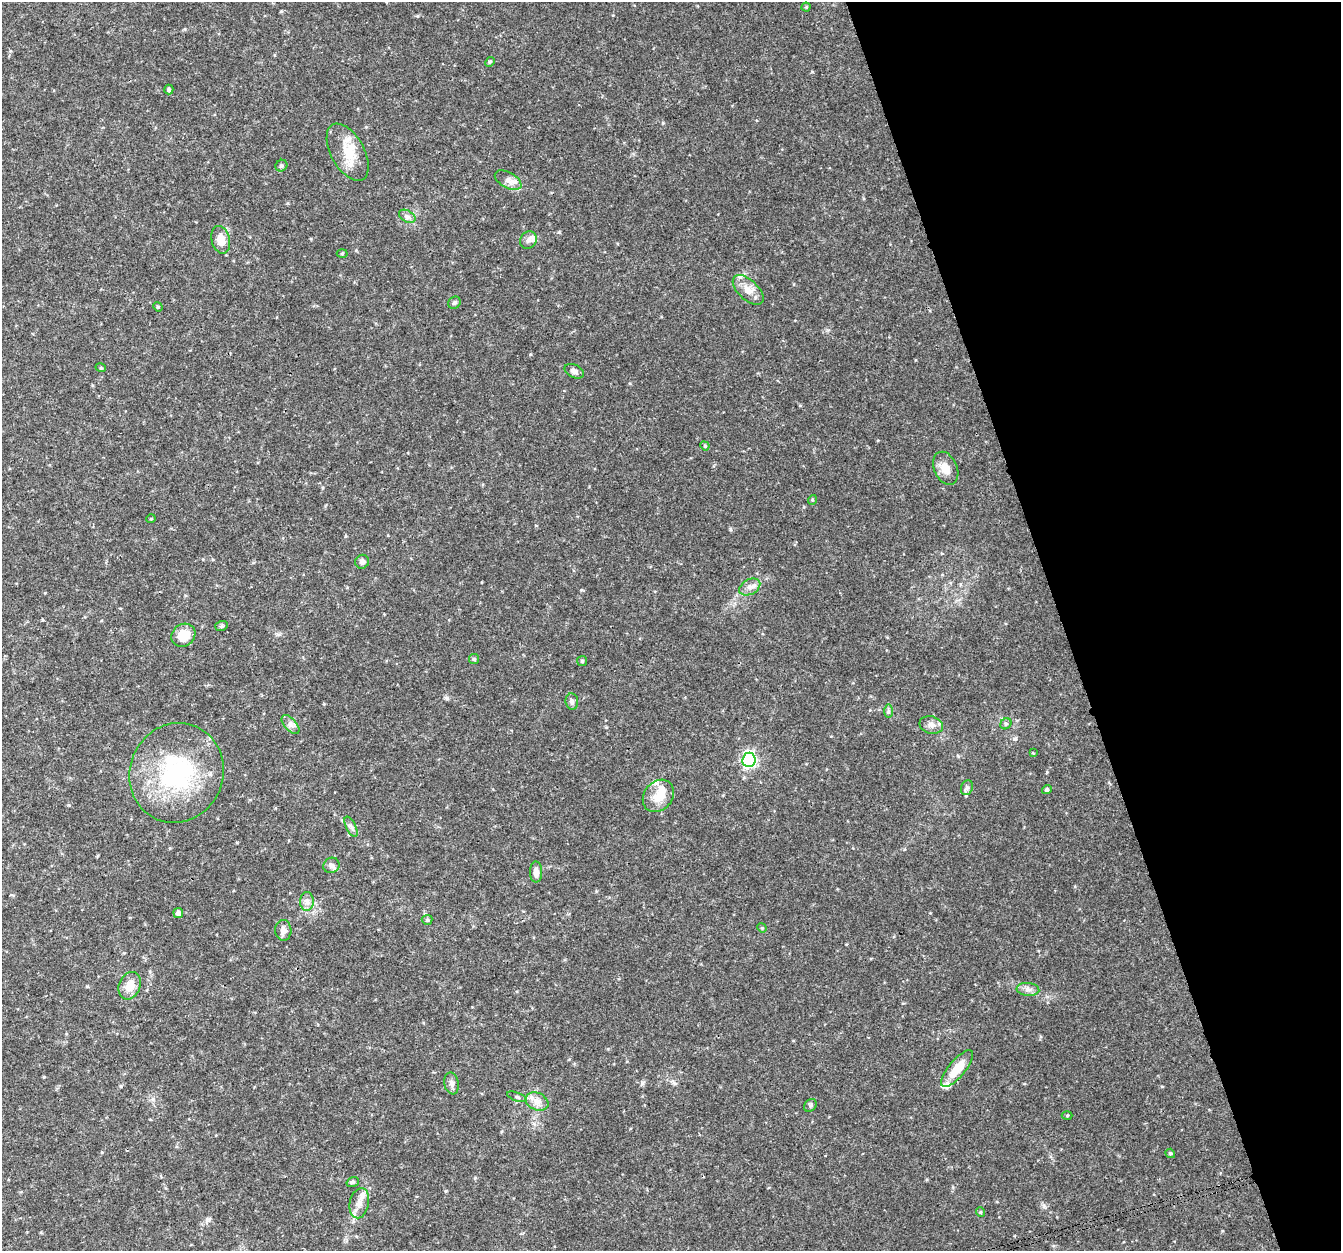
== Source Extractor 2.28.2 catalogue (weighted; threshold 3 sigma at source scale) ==
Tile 12 of 4 x 4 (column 4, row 3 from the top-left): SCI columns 4022-5360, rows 1368-2616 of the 5362 x 5182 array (HDU 1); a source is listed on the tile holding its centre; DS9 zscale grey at full resolution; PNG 1343 x 1253 px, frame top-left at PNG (2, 2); each listed source drawn as its Kron ellipse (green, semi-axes under 4 px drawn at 4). Shown black and unused: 21% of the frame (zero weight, under 3 of 4 exposures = <1% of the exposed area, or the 3 px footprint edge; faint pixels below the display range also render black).
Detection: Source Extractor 2.28.2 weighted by HDU 2 'WHT'; one run over the whole footprint, this tile lists its part. Background 0.0306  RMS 0.0034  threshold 0.0155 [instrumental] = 3 sigma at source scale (4.5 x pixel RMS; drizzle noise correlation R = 1.50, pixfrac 1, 0.0396/0.0396 arcsec/px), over >= 5 px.
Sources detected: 60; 4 inside a brighter listed object's ellipse — not listed separately; the other 56 listed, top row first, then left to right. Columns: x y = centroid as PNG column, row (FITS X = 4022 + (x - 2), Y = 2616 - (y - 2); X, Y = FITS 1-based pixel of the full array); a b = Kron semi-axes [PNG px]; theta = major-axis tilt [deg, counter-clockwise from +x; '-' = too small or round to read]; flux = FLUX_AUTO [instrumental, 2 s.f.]
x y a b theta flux
806 7 4 4 - 0.33
490 62 5 4 - 0.48
169 89 5 4 - 0.65
348 152 31 16 -61 9
281 166 6 5 - 0.72
508 180 14 8 -29 2.2
407 216 9 5 -29 1.1
221 240 14 9 -75 4.1
528 240 9 8 - 1.4
342 253 5 3 - 0.33
748 290 19 10 -43 3.6
454 303 6 5 - 0.64
158 307 5 4 - 0.37
101 368 5 3 - 0.34
574 371 10 6 -27 1.4
705 446 5 3 - 0.39
946 468 17 11 -66 3.7
812 500 5 3 - 0.34
151 519 5 3 - 0.27
362 562 7 6 - 1.2
750 587 11 7 29 1.9
221 626 6 5 - 0.65
183 635 12 11 - 6.2
474 659 5 5 - 0.53
582 661 5 5 - 0.47
572 702 8 6 -83 0.88
888 711 7 4 90 0.73
1006 724 6 5 - 0.61
290 725 11 6 -49 1.4
931 725 12 8 -14 1.9
1033 753 4 4 - 0.28
749 760 7 6 - 75
177 773 50 46 67 44
967 788 7 6 - 0.89
1047 790 5 4 - 0.86
658 796 17 14 49 5.4
351 827 11 5 -64 1.1
331 865 8 7 - 1.1
536 872 10 6 -89 2
307 901 9 7 89 1.5
178 913 5 4 - 1.4
427 920 5 5 - 0.46
762 928 5 4 - 0.31
283 930 10 8 -87 1.8
130 986 14 10 67 4.7
1028 989 11 6 -5 1.5
957 1069 23 8 50 7.4
452 1083 11 7 -78 1.4
517 1097 10 4 -19 0.7
537 1101 12 8 -25 2.4
810 1105 7 5 44 0.67
1067 1115 5 3 - 0.35
1170 1153 5 4 - 0.54
353 1182 6 5 - 0.55
359 1203 15 9 78 3
980 1212 5 3 - 0.29
Unlisted compact peaks at least as high as the median listed source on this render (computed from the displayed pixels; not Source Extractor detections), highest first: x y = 447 698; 1015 739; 730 529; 559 232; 674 1083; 530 354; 69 805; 812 72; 581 590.